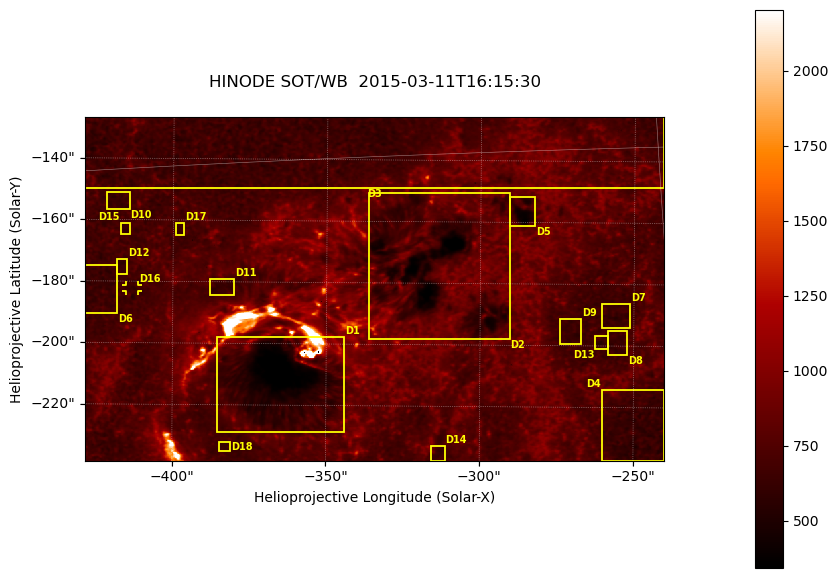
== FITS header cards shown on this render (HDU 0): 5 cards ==
TELESCOP= 'HINODE'
INSTRUME= 'SOT/WB'
DATE_OBS= '2015-03-11T16:15:30.028'
CTYPE1  = 'Solar-X'
CTYPE2  = 'Solar-Y'

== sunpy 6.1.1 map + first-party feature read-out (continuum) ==
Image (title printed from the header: HINODE SOT/WB  2015-03-11T16:15:30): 864 x 512 px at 0.218 arcsec/px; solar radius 966 arcsec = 4431 px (partial field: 0.7% of the solar disc is inside the frame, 100% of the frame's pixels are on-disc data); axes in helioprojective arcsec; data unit not stated in the header (colour bar unlabelled)
Orientation: roll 0.412 deg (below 1 deg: not rotated)
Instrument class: CONTINUUM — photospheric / low-chromospheric filtergram (Ca II H line): granulation and sunspots, dark-feature search
Dark features (sunspots / pores): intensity divided by the frame's on-disc median (partial field: no limb-darkening profile); reference = the frame's on-disc median (the 8%-of-disc-diameter window exceeds this field); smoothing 3 px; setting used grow <= 0.84, no closing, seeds <= 0.84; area >= 110 px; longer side >= 6 px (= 1.3 arcsec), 3 px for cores <= 0.7; partial field; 18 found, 18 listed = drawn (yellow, D1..; 1 of them under ~3 arcsec drawn as corner ticks so the feature stays visible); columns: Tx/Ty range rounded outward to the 1 arcsec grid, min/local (2 s.f., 1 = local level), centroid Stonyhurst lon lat
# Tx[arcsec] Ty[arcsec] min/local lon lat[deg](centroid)
D1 -386..-344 -229..-197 0.36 -24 -19
D2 -337..-290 -199..-150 0.4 -20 -17
D3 -429..-240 -150..-125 0.5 -23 -15
D4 -261..-239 -238..-214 0.67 -16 -21
D5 -291..-282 -162..-151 0.49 -18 -16
D6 -429..-418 -191..-174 0.76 -27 -17
D7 -261..-251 -194..-186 0.71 -16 -18
D8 -259..-252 -203..-195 0.76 -16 -19
D9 -274..-267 -200..-191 0.73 -17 -19
D10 -422..-414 -157..-151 0.75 -27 -16
D11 -388..-380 -185..-179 0.76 -25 -17
D12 -419..-415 -178..-172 0.74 -27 -17
D13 -263..-258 -201..-196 0.71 -16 -19
D14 -316..-311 -238..-233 0.78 -20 -21
D15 -417..-414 -165..-161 0.77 -27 -16
D16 -416..-411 -184..-181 0.75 -27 -17
D17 -400..-396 -165..-161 0.79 -25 -16
D18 -385..-381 -235..-232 0.81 -25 -21